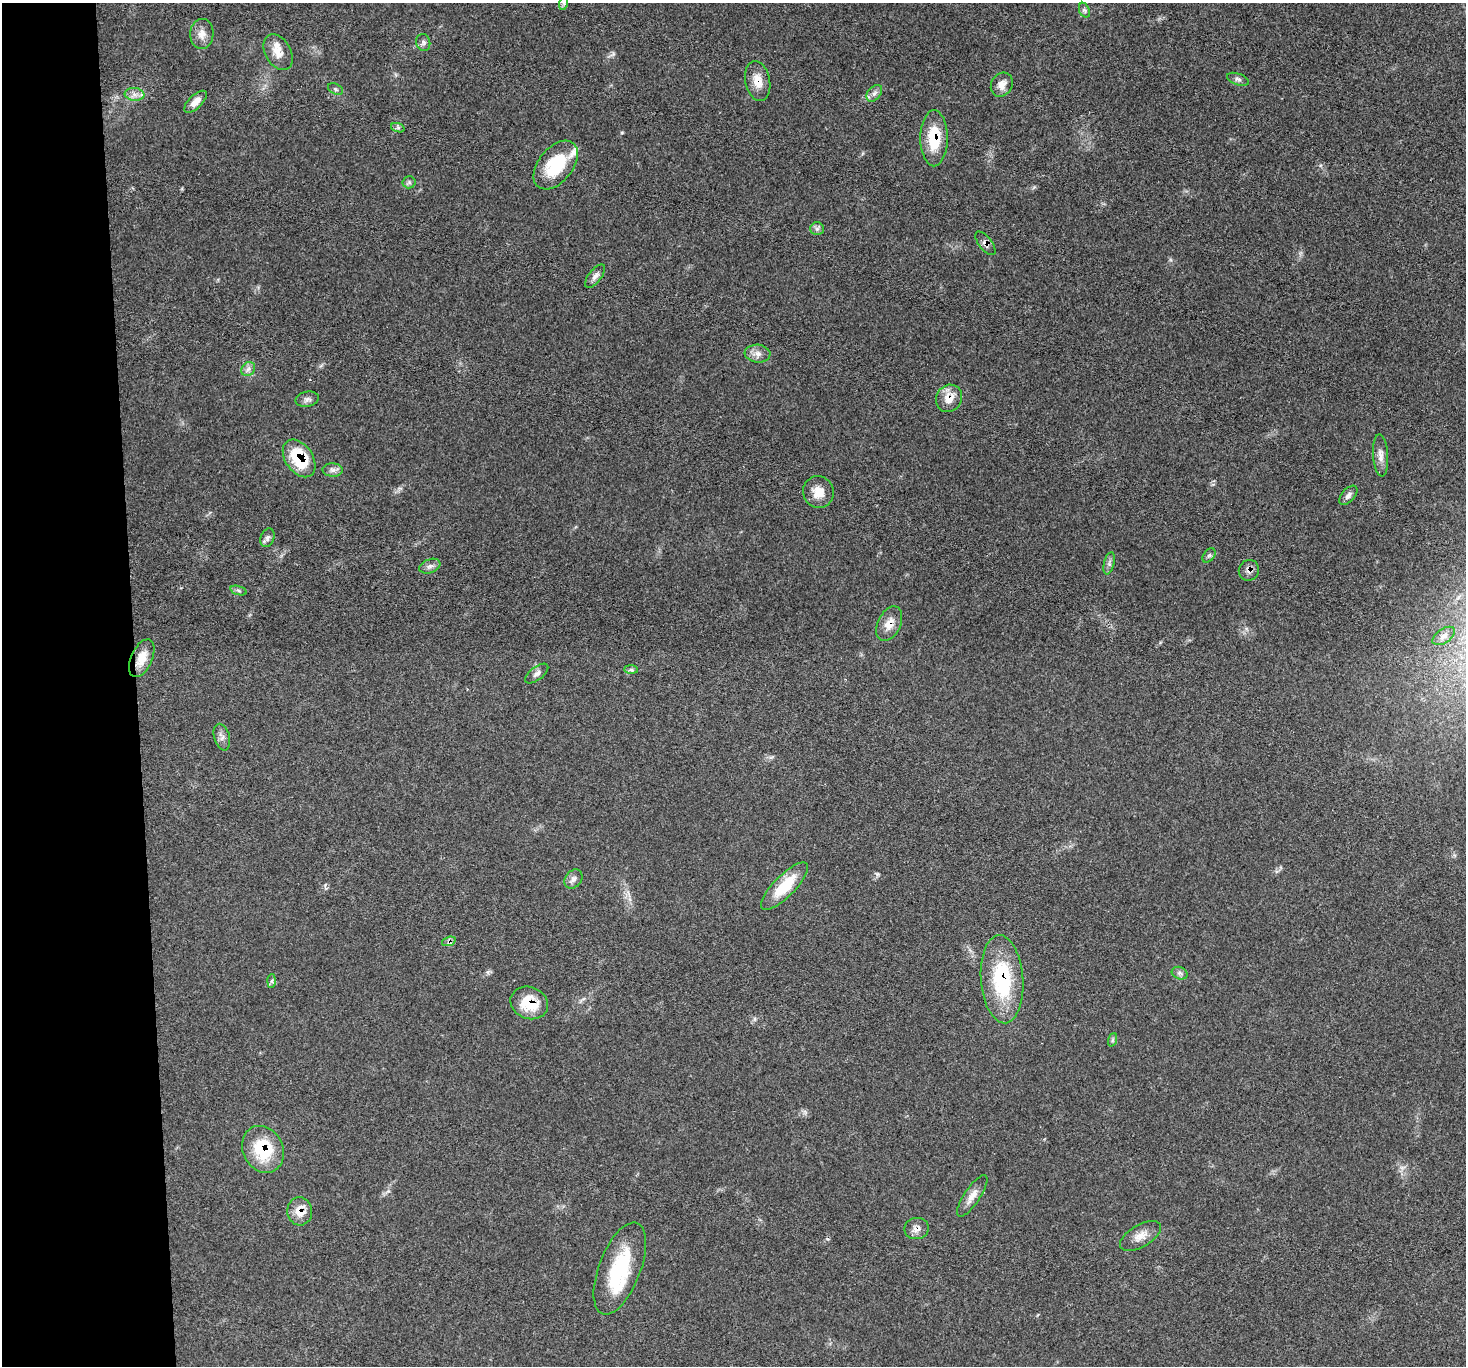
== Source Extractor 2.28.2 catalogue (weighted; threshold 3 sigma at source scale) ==
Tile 4 of 3 x 3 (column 1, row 2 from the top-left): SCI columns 2-1465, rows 1493-2856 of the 4392 x 4373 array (HDU 1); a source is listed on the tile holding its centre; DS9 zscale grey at full resolution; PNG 1468 x 1368 px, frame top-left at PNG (2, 3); each listed source drawn as its Kron ellipse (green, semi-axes under 4 px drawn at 4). Shown black and unused: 9% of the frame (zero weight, under 3 of 5 exposures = <1% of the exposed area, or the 3 px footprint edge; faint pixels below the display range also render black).
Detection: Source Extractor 2.28.2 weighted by HDU 2 'WHT'; one run over the whole footprint, this tile lists its part. Background 0.0464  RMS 0.004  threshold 0.018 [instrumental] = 3 sigma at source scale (4.5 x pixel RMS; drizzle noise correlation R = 1.50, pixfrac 1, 0.05/0.05 arcsec/px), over >= 5 px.
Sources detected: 56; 2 inside a brighter listed object's ellipse — not listed separately; the other 54 listed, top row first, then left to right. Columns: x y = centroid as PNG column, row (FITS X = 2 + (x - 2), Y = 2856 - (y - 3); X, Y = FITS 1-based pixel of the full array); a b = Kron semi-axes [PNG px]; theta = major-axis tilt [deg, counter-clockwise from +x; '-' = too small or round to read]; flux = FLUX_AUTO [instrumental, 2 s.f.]
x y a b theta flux
564 3 7 4 72 0.76
1084 10 8 5 -66 0.92
202 34 15 11 86 3.5
423 42 8 7 - 1.3
278 52 19 13 -61 5
1238 79 11 5 -19 1.3
758 81 20 12 -78 5.4
1002 85 12 10 61 3.2
335 89 8 5 -28 0.88
874 93 9 6 50 1.6
134 94 10 6 -6 2
195 102 14 6 45 3.3
398 128 7 4 -19 0.78
934 138 28 13 90 14
556 165 28 17 51 19
409 182 6 6 - 0.94
817 229 7 6 - 1.1
985 243 14 6 -52 1.7
595 276 14 6 52 1.9
757 354 13 9 -5 2.6
248 369 8 6 44 1.5
949 398 14 12 58 5.4
307 399 12 7 11 1.5
1381 455 21 7 -86 3
299 458 21 13 -55 19
333 470 10 6 0 1.7
818 492 16 15 - 5.3
1348 495 11 6 49 1.6
267 538 9 6 71 1.3
1209 555 8 5 52 0.87
1109 563 11 5 76 1.3
430 566 11 6 22 1.7
1249 570 10 10 - 2.1
239 591 8 3 -19 0.74
889 624 18 11 64 4.6
1444 636 13 7 35 1.9
142 658 20 10 66 6.2
631 670 7 4 0 0.79
537 674 13 6 37 1.8
222 737 13 7 -75 1.9
573 879 10 8 52 1.8
784 886 31 10 45 14
449 941 7 4 19 1
1180 973 8 6 -21 1.2
1002 979 44 21 -86 33
272 981 7 4 89 0.83
529 1003 19 16 -21 12
1112 1040 7 4 71 0.8
263 1149 24 20 -63 20
972 1196 24 8 56 3.6
300 1211 14 12 -84 5.7
916 1229 12 10 11 2.5
1140 1236 23 11 30 4.5
620 1268 48 21 69 28
Overlapping masked pixels (flux is a lower limit): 14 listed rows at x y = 758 81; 934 138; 985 243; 949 398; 299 458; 1249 570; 889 624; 142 658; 449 941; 1002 979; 529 1003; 263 1149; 300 1211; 916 1229
Isophote crosses this tile's border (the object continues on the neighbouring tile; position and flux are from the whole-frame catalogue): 1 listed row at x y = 564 3